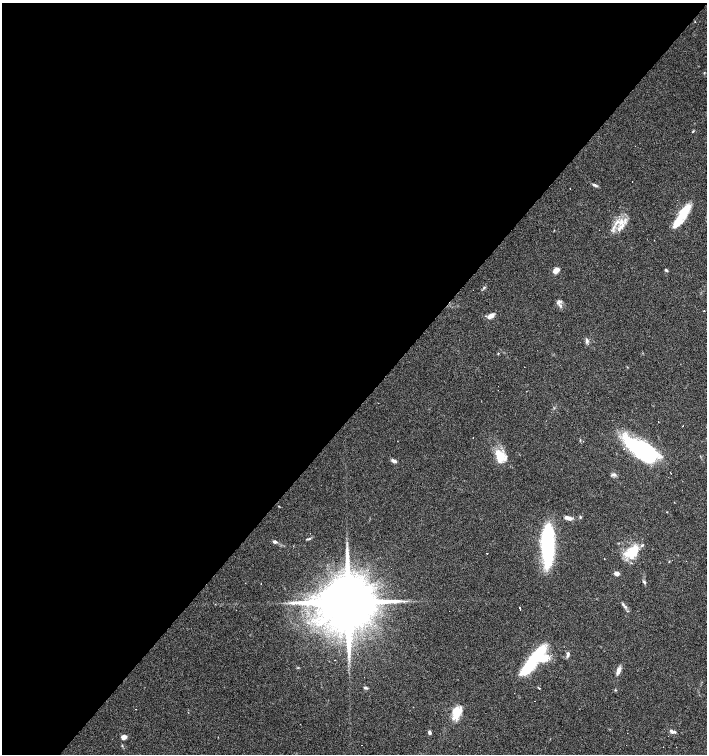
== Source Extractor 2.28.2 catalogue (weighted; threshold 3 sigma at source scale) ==
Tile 5 of 4 x 4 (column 1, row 2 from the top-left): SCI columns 160-1568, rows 3008-4510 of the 6020 x 6013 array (HDU 1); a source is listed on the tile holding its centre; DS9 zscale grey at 2 x 2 block average (1 PNG px = mean of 2 x 2 image px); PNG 709 x 756 px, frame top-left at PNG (2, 3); no overlay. Shown black and unused: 54% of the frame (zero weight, under 3 of 4 exposures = <1% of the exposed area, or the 3 px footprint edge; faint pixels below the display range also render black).
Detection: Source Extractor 2.28.2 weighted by HDU 2 'WHT'; one run over the whole footprint, this tile lists its part. Background 0.0878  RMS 0.0058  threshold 0.0263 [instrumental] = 3 sigma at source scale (4.5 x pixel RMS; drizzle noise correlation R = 1.50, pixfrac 1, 0.0396/0.0396 arcsec/px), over >= 5 px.
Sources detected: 77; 4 inside a brighter object's white glare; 15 cosmic-ray / hot-pixel residue — not listed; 10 inside a brighter listed object's ellipse — not listed separately; the other 48 listed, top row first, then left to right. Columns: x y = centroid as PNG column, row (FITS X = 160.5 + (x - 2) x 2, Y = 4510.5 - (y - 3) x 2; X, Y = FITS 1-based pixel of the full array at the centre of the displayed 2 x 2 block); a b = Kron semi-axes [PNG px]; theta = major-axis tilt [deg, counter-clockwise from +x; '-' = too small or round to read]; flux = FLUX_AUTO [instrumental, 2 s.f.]
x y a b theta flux
695 22 2 2 - 0.49
693 131 5 2 - 1.1
595 185 7 3 -23 3.3
683 214 13 10 88 25
617 222 10 4 45 8.1
622 225 6 5 - 6.5
619 230 6 4 68 4.4
556 270 7 4 32 12
666 270 4 3 - 2.2
484 287 4 3 - 1.5
560 305 9 3 -46 4
491 316 6 4 31 10
587 341 8 4 -88 3.5
498 353 3 3 - 1
641 448 34 15 -28 160
500 456 16 11 -71 25
393 461 6 5 - 3.5
671 473 2 2 - 0.73
614 475 7 4 -6 3.3
279 506 3 2 - 0.7
667 512 3 2 - 0.57
580 517 4 3 - 1.5
568 518 8 4 -18 7.4
307 539 6 2 1 1.5
547 540 35 9 88 210
275 542 5 3 - 3.8
632 552 18 12 16 34
487 554 2 2 - 1.5
686 561 2 2 - 0.7
616 573 4 4 - 6.5
644 582 6 3 -51 2.1
261 584 2 2 - 0.43
404 601 3 3 - 1.5
348 602 14 11 -41 17000
294 603 16 4 3 9.4
625 607 5 3 - 2.1
519 608 2 2 - 7.3
568 653 5 4 - 2.7
534 658 38 7 48 87
618 671 10 4 65 6.9
364 677 2 2 - 0.39
365 688 5 3 - 2.3
539 688 3 2 - 0.96
615 690 3 3 - 1.1
457 712 18 10 66 24
671 731 7 4 -42 3.6
429 732 4 3 - 3.6
124 737 5 3 - 9.5
Overlapping masked pixels (flux is a lower limit): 1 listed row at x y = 348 602
Diffuse or blended objects may show on this block-average render without a row.